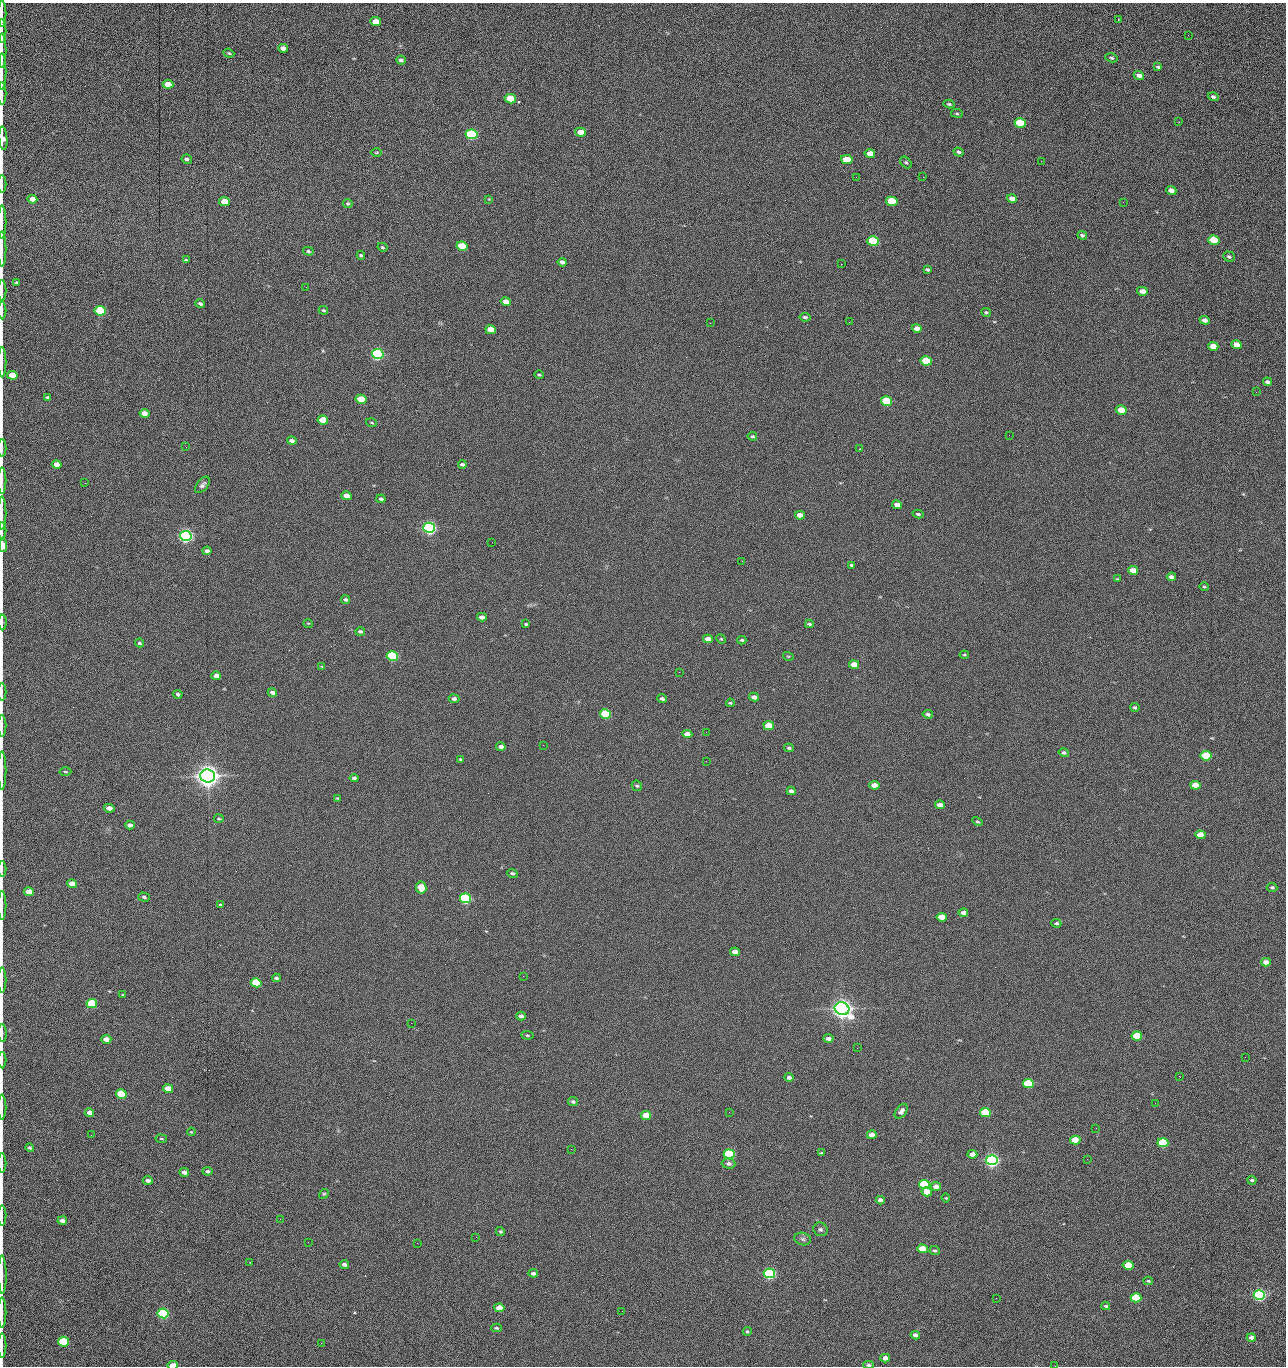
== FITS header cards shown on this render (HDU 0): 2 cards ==
NAXIS1  =                 1284 /fastest changing axis
NAXIS2  =                 1364 /next to fastest changing axis

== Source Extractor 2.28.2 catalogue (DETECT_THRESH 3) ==
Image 1284 x 1364 px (HDU 0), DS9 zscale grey, 1 PNG px = 1 image px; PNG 1288 x 1368 px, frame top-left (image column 1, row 1364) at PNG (2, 3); each listed source drawn as its Kron ellipse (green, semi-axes under 4 px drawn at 4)
Background 143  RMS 15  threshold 44.5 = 3 sigma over >= 5 px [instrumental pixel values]
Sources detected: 279; all 279 listed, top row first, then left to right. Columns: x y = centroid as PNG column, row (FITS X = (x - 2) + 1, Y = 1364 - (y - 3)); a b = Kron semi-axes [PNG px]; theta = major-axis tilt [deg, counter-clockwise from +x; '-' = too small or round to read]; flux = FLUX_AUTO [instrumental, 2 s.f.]
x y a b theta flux
2 14 13 2 90 2.2e+03
1118 19 3 2 - 5.6e+02
376 22 5 4 - 1.3e+04
2 31 12 2 90 1.9e+03
1188 35 3 2 - 8.1e+02
283 48 5 4 - 5.2e+03
2 51 17 2 90 3.2e+03
229 53 5 4 - 1.2e+03
1111 58 6 4 -17 1.7e+03
401 60 5 4 - 2.7e+03
1158 67 4 3 - 1.5e+03
2 71 18 2 90 3.3e+03
1139 75 5 4 - 4.6e+03
168 84 5 4 - 1.4e+04
2 93 12 2 90 2.1e+03
1213 97 5 4 - 1.9e+03
510 99 6 4 -13 4.2e+04
949 104 5 3 - 1.5e+03
957 113 6 3 -8 1.2e+03
1179 122 3 3 - 1.1e+03
1020 123 6 4 -14 6.1e+04
581 132 5 4 - 1.4e+04
471 134 6 5 - 1.6e+05
3 138 12 4 -85 6.1e+03
959 152 5 4 - 2.1e+03
376 153 6 3 1 9.8e+02
870 153 5 4 - 1.2e+04
187 159 5 4 - 2.5e+03
847 159 6 4 -13 2.8e+04
1041 161 2 2 - 1.2e+03
906 162 7 4 -47 1.6e+03
856 177 2 2 - 1.5e+03
923 177 2 2 - 1.2e+04
2 184 9 2 90 1.5e+03
1171 190 5 4 - 6.1e+03
1012 198 5 4 - 5.7e+03
32 199 5 4 - 1.0e+04
489 199 4 4 - 9.2e+02
892 201 6 4 -13 5.1e+04
224 202 5 4 - 2.0e+04
1123 202 2 2 - 5.8e+02
348 203 5 4 - 1.6e+03
2 222 16 2 90 3.0e+03
1082 235 5 4 - 1.7e+03
1214 240 5 4 - 4.3e+04
873 241 6 4 -13 1.0e+05
462 246 5 4 - 4.1e+04
382 247 5 4 - 1.3e+03
2 249 18 2 90 2.9e+03
308 251 5 4 - 1.6e+03
361 255 4 3 - 1.6e+03
1229 257 6 5 - 2.1e+03
186 260 4 3 - 1.2e+03
562 262 4 4 - 2.9e+03
841 264 2 2 - 1.8e+04
927 269 4 3 - 1.5e+03
16 282 3 3 - 1.1e+03
306 287 2 2 - 4.3e+02
2 291 11 2 90 1.6e+03
1142 291 5 4 - 7.5e+03
506 302 5 4 - 9.3e+03
200 304 5 4 - 1.9e+03
323 310 5 3 - 1.5e+03
2 311 9 2 90 1.4e+03
100 311 5 4 - 1.0e+05
986 312 5 3 - 1.4e+03
805 317 5 4 - 2.1e+03
1205 320 5 4 - 4.0e+03
849 322 2 2 - 5.3e+02
710 323 2 2 - 2.2e+03
917 328 5 4 - 7.6e+03
491 330 5 4 - 1.6e+04
1236 345 5 4 - 1.1e+04
1213 346 5 4 - 1.6e+04
378 354 6 5 - 3.0e+05
926 361 5 4 - 5.8e+04
2 362 15 2 90 2.5e+03
12 375 5 4 - 2.5e+04
539 375 5 3 - 1.1e+03
1267 382 4 3 - 2.7e+03
1256 392 3 2 - 7.5e+02
48 397 4 3 - 1.8e+03
361 399 5 4 - 3.7e+04
887 401 5 4 - 6.0e+04
1121 410 5 4 - 1.9e+04
144 413 5 4 - 8.7e+03
323 420 5 4 - 2.9e+04
371 423 5 3 - 1.1e+03
1009 435 2 2 - 2.2e+03
752 436 5 4 - 1.5e+03
292 441 5 3 - 3.8e+03
186 447 2 2 - 2.0e+03
2 448 9 2 90 1.4e+03
860 449 3 2 - 8.6e+02
462 464 4 3 - 2.3e+03
57 465 5 4 - 1.3e+04
2 480 13 2 90 2.3e+03
85 483 2 2 - 8.2e+02
202 485 9 5 50 3.0e+03
346 496 5 4 - 1.0e+04
381 499 4 3 - 2.3e+03
897 505 5 4 - 5.8e+03
2 513 17 2 90 3.0e+03
918 514 5 3 - 1.7e+03
800 515 5 4 - 8.5e+03
429 528 6 5 - 5.0e+05
2 531 8 2 90 9.6e+02
186 536 6 5 - 5.4e+05
492 542 2 2 - 1.6e+03
3 546 6 3 -88 3.2e+04
207 551 4 4 - 3.7e+03
742 561 2 2 - 5.5e+02
852 565 4 3 - 1.7e+03
1133 570 5 4 - 1.3e+04
1171 577 4 4 - 3.7e+03
1117 579 3 3 - 7.3e+02
1204 587 5 4 - 1.2e+03
346 600 4 3 - 2.0e+03
482 617 5 4 - 4.4e+03
2 622 8 4 -90 1.9e+03
308 623 5 3 - 8.6e+02
526 624 3 3 - 3.8e+03
809 624 4 3 - 1.5e+03
360 631 5 4 - 2.1e+03
708 639 5 4 - 1.0e+04
721 639 5 4 - 1.1e+03
742 640 4 3 - 1.6e+03
139 643 4 4 - 1.7e+03
964 655 5 3 - 1.1e+03
392 656 5 5 - 1.6e+05
788 656 5 3 - 8.9e+02
854 665 5 4 - 1.4e+04
322 666 4 2 - 7.5e+02
679 672 2 2 - 2.2e+03
216 676 5 4 - 7.4e+03
2 692 9 2 90 1.4e+03
272 692 4 3 - 4.0e+03
178 694 4 3 - 2.1e+03
754 697 5 4 - 6.0e+03
454 699 5 4 - 2.8e+03
662 699 5 4 - 2.6e+03
730 703 4 3 - 1.2e+03
1135 707 5 4 - 1.7e+03
605 714 5 4 - 7.1e+04
928 714 5 4 - 2.6e+03
769 725 5 4 - 2.8e+04
2 726 11 2 90 1.9e+03
706 732 2 2 - 4.1e+02
687 734 5 4 - 7.5e+03
543 745 2 2 - 2.0e+03
501 747 5 4 - 4.3e+03
789 748 5 4 - 1.8e+03
1064 752 5 4 - 2.1e+03
1206 756 5 4 - 7.7e+04
460 759 4 3 - 1.0e+03
706 761 2 2 - 1.3e+03
2 770 19 2 90 3.3e+03
65 772 6 3 -2 1.0e+03
208 776 7 6 - 1.5e+06
354 778 4 3 - 2.4e+03
874 785 5 4 - 1.0e+04
1195 785 5 4 - 2.5e+04
637 786 5 5 - 1.5e+03
791 791 4 4 - 3.0e+03
337 798 3 2 - 8.5e+02
940 805 5 4 - 8.3e+03
109 808 5 4 - 6.8e+03
219 819 5 2 - 8.9e+02
977 821 5 4 - 1.4e+03
130 825 5 4 - 4.0e+03
1200 835 5 4 - 1.5e+04
2 869 8 2 90 1.1e+03
512 873 5 4 - 1.9e+03
72 884 5 4 - 1.3e+04
421 887 6 5 - 2.8e+04
1272 887 5 4 - 2.0e+03
29 892 5 4 - 1.6e+04
144 897 6 4 -16 1.9e+03
465 898 5 5 - 2.4e+05
2 905 14 2 90 2.4e+03
220 905 4 3 - 1.4e+03
963 913 5 4 - 5.9e+03
942 917 5 4 - 1.9e+04
1056 923 5 4 - 2.0e+03
735 952 5 4 - 6.1e+03
1266 962 5 4 - 7.5e+03
523 976 2 2 - 1.4e+03
276 978 4 3 - 2.0e+03
2 980 12 2 90 2.3e+03
256 983 5 4 - 6.1e+04
123 995 3 3 - 1.1e+03
92 1003 5 4 - 7.7e+04
842 1009 7 6 - 1.2e+06
521 1016 5 3 - 4.2e+03
411 1023 2 2 - 3.4e+03
2 1033 9 3 -87 1.7e+03
527 1035 6 4 -7 1.2e+03
1137 1036 5 4 - 4.8e+04
106 1039 5 4 - 1.1e+04
828 1039 5 4 - 3.8e+03
857 1048 3 2 - 9.2e+02
1245 1057 3 2 - 1.2e+03
2 1060 8 2 90 1.3e+03
1179 1076 3 2 - 1.9e+03
789 1077 4 3 - 3.3e+03
1028 1083 5 4 - 8.8e+04
168 1089 5 4 - 1.2e+04
121 1094 5 4 - 6.5e+04
573 1102 5 4 - 2.0e+03
1155 1103 2 2 - 6.0e+02
2 1107 12 2 90 1.9e+03
901 1111 8 5 53 5.0e+03
729 1112 2 2 - 7.6e+02
985 1112 5 4 - 7.3e+04
89 1113 5 4 - 5.4e+03
646 1115 5 4 - 2.1e+04
1096 1128 2 2 - 4.6e+02
191 1132 4 3 - 8.9e+02
91 1135 2 2 - 1.6e+03
872 1135 5 4 - 7.4e+03
161 1139 6 3 -9 1.2e+03
1075 1140 5 4 - 3.2e+04
1163 1143 5 4 - 9.9e+04
30 1148 4 4 - 1.5e+03
571 1149 2 2 - 7.2e+02
821 1153 3 3 - 9.6e+02
729 1154 5 4 - 1.4e+05
972 1154 5 4 - 7.4e+03
1087 1159 3 2 - 7.2e+02
992 1160 6 5 - 6.1e+05
2 1163 10 2 90 1.7e+03
729 1163 7 5 -1 3.6e+03
208 1171 5 4 - 2.4e+03
184 1172 5 4 - 4.5e+03
148 1180 5 3 - 3.6e+03
1252 1180 4 3 - 1.9e+03
924 1184 5 4 - 1.5e+05
936 1187 5 4 - 6.5e+03
927 1192 5 4 - 1.6e+04
324 1194 5 4 - 1.3e+03
946 1198 4 4 - 9.1e+02
880 1200 4 4 - 4.6e+03
2 1215 10 2 90 1.6e+03
280 1219 2 2 - 1.4e+03
62 1221 5 4 - 4.4e+03
820 1229 7 6 - 2.6e+03
500 1231 5 4 - 1.4e+03
476 1237 2 2 - 4.6e+03
803 1239 8 6 -17 2.9e+03
308 1242 2 2 - 1.1e+03
417 1243 2 2 - 3.6e+03
922 1249 5 4 - 1.9e+04
935 1251 5 4 - 1.6e+03
250 1262 3 3 - 9.6e+02
344 1264 5 4 - 2.8e+03
1128 1265 5 4 - 2.7e+04
533 1273 5 3 - 3.1e+03
769 1273 5 5 - 3.1e+05
2 1274 19 3 -89 3.7e+03
1148 1281 4 4 - 1.2e+03
1259 1295 5 5 - 3.6e+05
996 1298 2 2 - 1.9e+03
1136 1298 5 4 - 7.9e+04
1106 1306 4 3 - 1.5e+03
499 1308 5 4 - 1.8e+04
622 1311 2 2 - 4.2e+02
2 1313 15 2 90 3.0e+03
163 1313 5 5 - 2.4e+05
496 1328 5 3 - 1.4e+03
747 1331 4 4 - 1.2e+03
915 1335 5 4 - 4.0e+03
1251 1338 4 4 - 4.9e+03
64 1342 5 5 - 9.4e+04
321 1343 2 2 - 5.2e+02
2 1345 12 2 90 2.4e+03
885 1358 5 4 - 6.8e+03
173 1365 5 3 - 1.8e+04
869 1365 5 3 - 1.8e+03
1055 1366 2 2 - 1.2e+03
At the frame edge (FLAGS 8, measured only in part): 36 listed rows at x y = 2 14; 2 31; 2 51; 2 71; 2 93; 3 138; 2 184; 2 222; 2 249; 2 291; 2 311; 2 362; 12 375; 2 448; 2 480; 2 513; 2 531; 3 546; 2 622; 2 692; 2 726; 2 770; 2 869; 2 905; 2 980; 2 1033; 2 1060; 2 1107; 2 1163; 2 1215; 2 1274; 2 1313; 2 1345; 173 1365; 869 1365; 1055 1366

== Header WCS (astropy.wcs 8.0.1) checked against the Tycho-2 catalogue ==
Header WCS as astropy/WCSLIB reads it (CRVAL/CRPIX/CD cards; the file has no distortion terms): RA---TAN/DEC--TAN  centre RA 15:41:41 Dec +51:59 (235.42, +51.98 deg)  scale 1.26 arcsec/px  FOV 26.9' x 28.5'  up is +92 deg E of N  parity flipped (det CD > 0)
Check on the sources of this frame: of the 60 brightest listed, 11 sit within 2.0 arcsec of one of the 11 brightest Tycho-2 stars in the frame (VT <= 12.29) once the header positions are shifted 0.23 arcsec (0.13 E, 0.19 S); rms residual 0.84 arcsec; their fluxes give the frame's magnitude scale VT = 25.23 - 2.5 log10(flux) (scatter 0.20 mag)
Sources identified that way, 11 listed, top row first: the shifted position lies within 2.0 arcsec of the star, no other Tycho-2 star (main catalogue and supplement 1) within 4.0 arcsec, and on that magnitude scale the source's flux lands within +1.5 / -3 mag of the star's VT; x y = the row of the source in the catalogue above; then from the Tycho-2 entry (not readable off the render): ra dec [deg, ICRS J2000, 3 dp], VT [Tycho-2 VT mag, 2 dp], TYC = Tycho-2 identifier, HIP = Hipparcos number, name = IAU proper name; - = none
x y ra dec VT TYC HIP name
378 354 235.614 +52.064 11.61 3489-1132-1 - -
429 528 235.514 +52.049 11.19 3489-1407-1 - -
186 536 235.515 +52.133 11.12 3489-1380-1 - -
208 776 235.378 +52.130 9.31 3489-1322-1 76850 -
465 898 235.303 +52.042 11.52 3489-958-1 - -
842 1009 235.232 +51.912 9.59 3489-824-1 - -
992 1160 235.143 +51.862 10.97 3489-1016-1 - -
924 1184 235.131 +51.886 12.29 3489-908-1 - -
769 1273 235.084 +51.941 11.45 3489-1346-1 - -
1259 1295 235.062 +51.771 11.53 3489-1453-1 - -
163 1313 235.075 +52.152 11.74 3489-912-1 - -